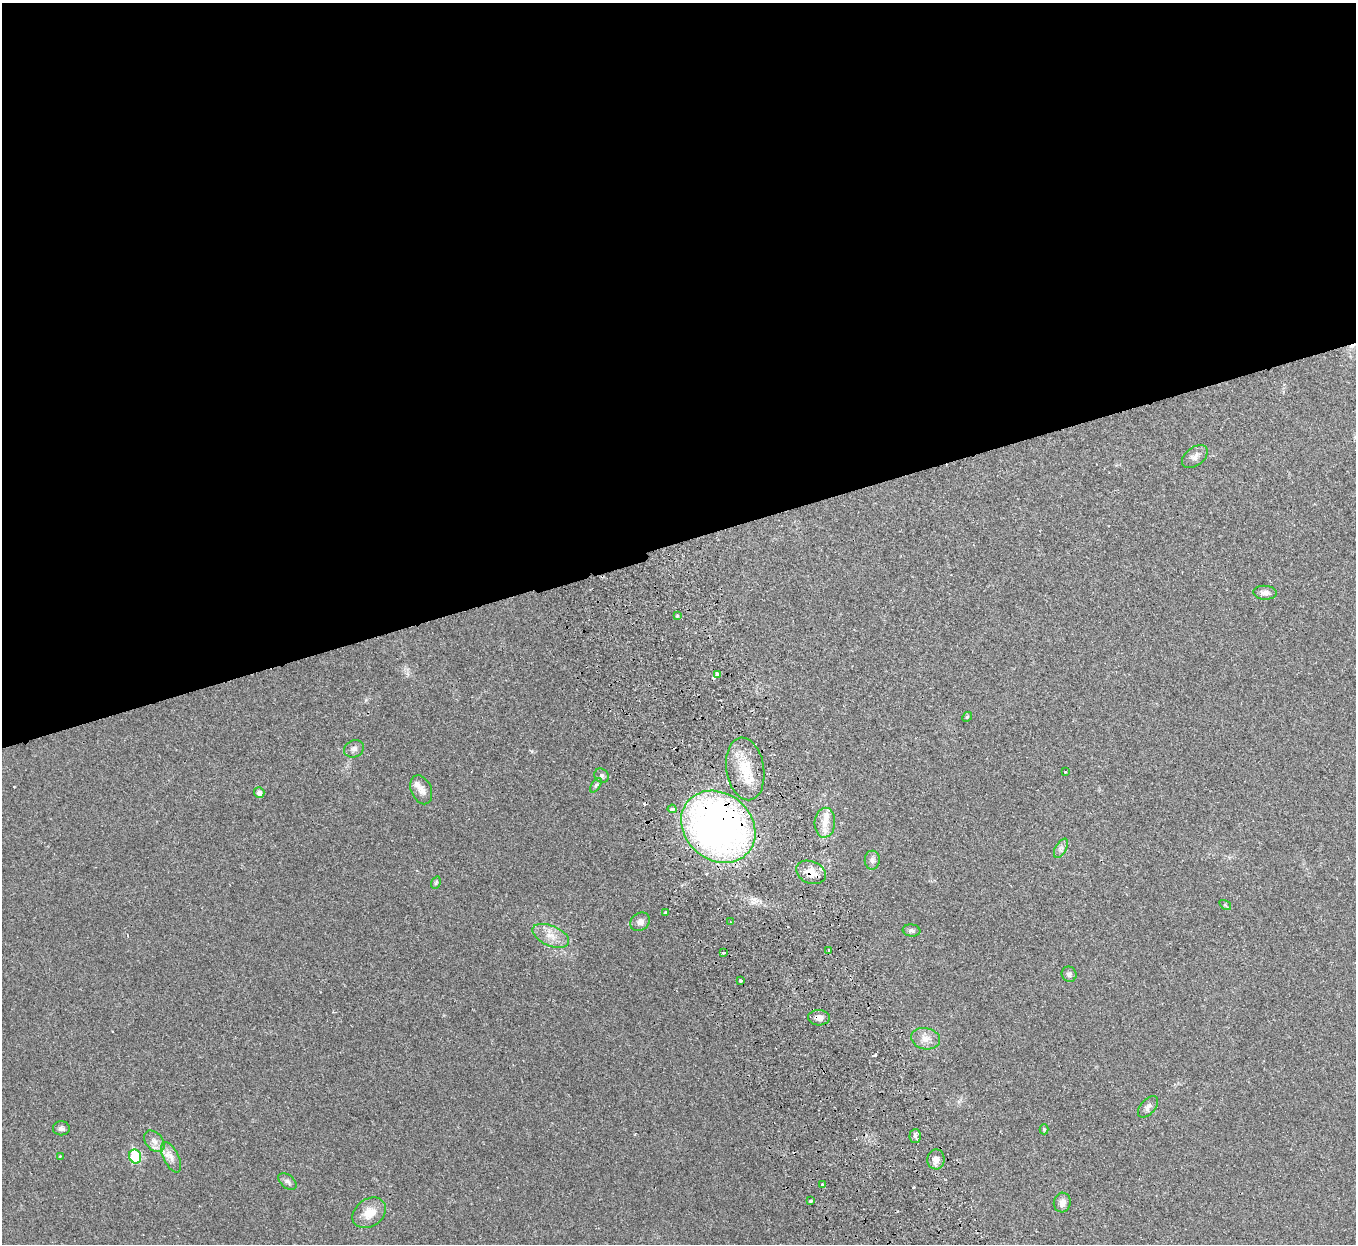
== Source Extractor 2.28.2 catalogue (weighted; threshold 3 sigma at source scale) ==
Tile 2 of 4 x 4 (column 2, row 1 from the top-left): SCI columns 1410-2763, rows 3908-5149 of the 5528 x 5451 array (HDU 1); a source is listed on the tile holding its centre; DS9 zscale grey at full resolution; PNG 1358 x 1246 px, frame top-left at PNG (2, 3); each listed source drawn as its Kron ellipse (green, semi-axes under 4 px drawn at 4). Shown black and unused: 44% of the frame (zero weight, under 2 of 3 exposures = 3% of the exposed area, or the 3 px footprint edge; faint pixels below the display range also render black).
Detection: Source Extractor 2.28.2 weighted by HDU 2 'WHT'; one run over the whole footprint, this tile lists its part. Background 0.0237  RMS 0.0042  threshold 0.0188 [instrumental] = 3 sigma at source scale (4.5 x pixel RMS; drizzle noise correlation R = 1.50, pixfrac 1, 0.05/0.05 arcsec/px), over >= 5 px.
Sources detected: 55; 6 cosmic-ray / hot-pixel residue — neither listed nor drawn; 4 inside a brighter listed object's ellipse — not listed separately; the other 45 listed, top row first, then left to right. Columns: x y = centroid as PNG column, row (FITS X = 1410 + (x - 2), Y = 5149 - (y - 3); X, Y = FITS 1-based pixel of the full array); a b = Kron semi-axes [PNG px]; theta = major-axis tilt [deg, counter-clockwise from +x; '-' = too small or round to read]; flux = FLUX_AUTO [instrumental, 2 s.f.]
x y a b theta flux
1195 456 14 9 39 2.5
1265 593 12 7 -5 2
677 616 3 3 - 0.66
717 675 4 3 - 10
967 717 5 4 - 0.47
354 749 10 8 25 1.6
745 769 31 19 -81 13
1065 772 3 3 - 0.32
602 776 7 6 - 0.95
596 785 8 4 54 0.7
421 790 15 10 -66 2.8
259 793 5 5 - 2.2
672 809 4 4 - 1.9
825 823 15 10 86 4.4
718 827 40 33 -40 210
1061 848 10 5 62 1.4
872 860 9 7 89 1.7
811 872 15 11 -21 4.8
436 883 6 4 69 0.56
1225 905 6 4 -35 0.53
665 913 3 3 - 1.6
640 922 10 8 38 2.1
731 922 3 2 - 0.48
911 931 9 6 -8 1.1
551 936 19 10 -24 5.1
829 950 3 3 - 0.63
723 953 3 3 - 0.77
1069 974 8 7 - 1.4
740 980 3 3 - 1.3
819 1018 11 7 -3 2.2
926 1039 14 10 -11 3.7
1148 1107 13 7 48 1.8
61 1128 8 7 - 1.2
1044 1129 5 4 - 0.61
915 1136 7 5 89 1
154 1141 12 8 -50 2.5
60 1156 3 2 - 0.56
135 1156 7 6 - 24
171 1157 16 7 -64 3
936 1159 10 8 88 2.6
287 1181 10 6 -39 1.3
823 1184 3 3 - 0.9
811 1201 3 3 - 0.77
1062 1203 10 8 77 2.6
369 1213 18 13 36 6.5
Overlapping masked pixels (flux is a lower limit): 4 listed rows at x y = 672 809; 718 827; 811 872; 819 1018
Unlisted compact peaks at least as high as the median listed source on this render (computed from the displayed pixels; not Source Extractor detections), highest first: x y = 875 1055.